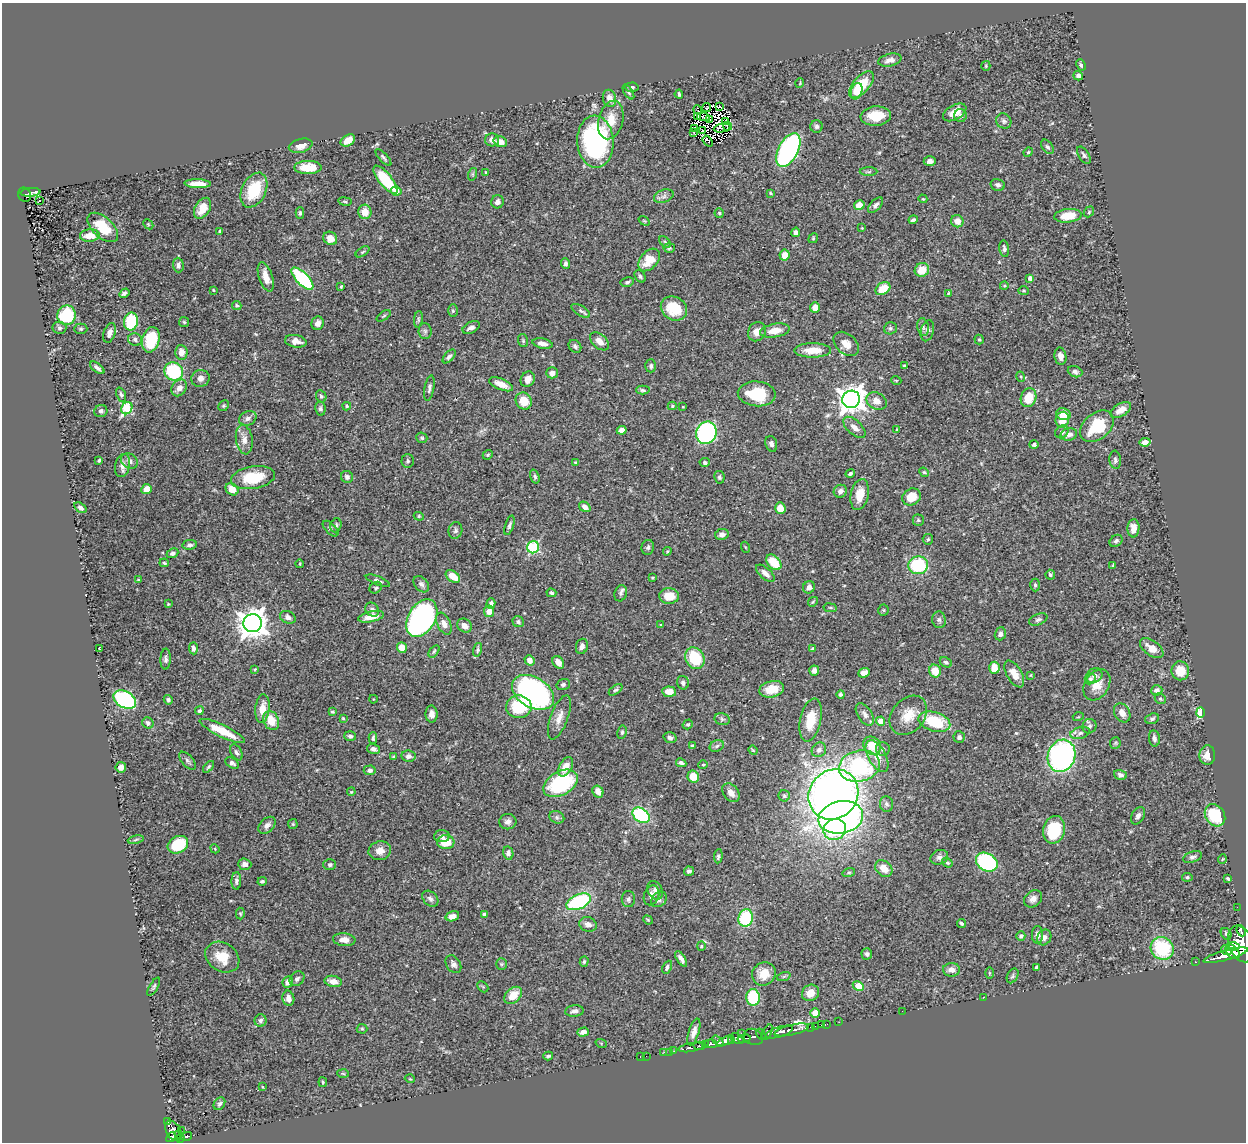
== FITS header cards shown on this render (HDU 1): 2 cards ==
NAXIS1  =                 1244
NAXIS2  =                 1140

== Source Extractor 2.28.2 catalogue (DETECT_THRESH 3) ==
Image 1244 x 1140 px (HDU 1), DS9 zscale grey, 1 PNG px = 1 image px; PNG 1248 x 1144 px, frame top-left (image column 1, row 1140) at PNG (2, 3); each listed source drawn as its Kron ellipse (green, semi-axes under 4 px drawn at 4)
Background 0.435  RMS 0.022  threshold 0.0669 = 3 sigma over >= 5 px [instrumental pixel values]
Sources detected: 483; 5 with non-positive FLUX_AUTO (blend fragments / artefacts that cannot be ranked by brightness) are neither listed nor drawn; the other 478 listed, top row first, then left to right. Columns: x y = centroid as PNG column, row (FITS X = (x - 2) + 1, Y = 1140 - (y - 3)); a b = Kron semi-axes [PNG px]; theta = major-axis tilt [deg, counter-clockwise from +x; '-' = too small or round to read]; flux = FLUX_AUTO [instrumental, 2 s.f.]
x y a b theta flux
890 60 12 6 13 8.6
1081 65 6 4 -64 3.3
986 66 5 4 - 1.7
1078 76 5 4 - 4.8
800 83 5 3 - 1.2
861 84 16 8 49 50
631 87 7 4 4 3.1
857 91 8 5 73 11
628 92 8 4 -56 2.6
679 94 4 3 - 2.2
609 98 9 6 -78 11
720 106 4 3 - 1.2
707 108 4 2 - 1.4
698 110 4 2 - 2.5
955 112 13 7 28 17
698 116 3 2 - 1.7
876 116 15 9 4 31
961 116 6 6 - 3.8
703 117 6 2 -9 0.45
710 119 4 2 - 2.6
611 120 20 12 75 25
725 121 3 2 - 2.1
1004 121 8 7 - 3.9
727 126 4 3 - 1.4
817 126 6 6 - 4.1
722 128 8 2 11 0.32
695 129 3 2 - 1.4
703 131 3 2 - 1.1
694 133 3 2 - 0.92
348 140 8 5 31 15
492 140 7 6 - 9
708 141 6 3 -54 5.3
500 142 7 5 -17 10
595 142 26 18 -86 240
301 146 12 7 15 12
1047 147 8 5 -52 3.4
788 150 18 9 62 280
1028 152 5 4 - 1.7
1084 155 10 5 -57 3.4
383 157 11 3 -48 2.8
930 161 6 5 - 6.5
308 168 14 6 1 28
485 172 4 2 - 0.96
869 172 9 4 0 2.8
473 174 6 4 71 2
385 180 17 6 -51 70
198 184 13 4 -2 16
998 185 7 5 -13 4.3
254 190 18 12 64 58
396 191 5 4 - 11
30 192 10 4 5 73
771 193 4 3 - 1.6
25 195 7 6 - 81
664 196 10 6 19 5.8
923 199 4 3 - 1.3
39 200 3 2 - 1.7
345 201 7 3 -9 2.2
497 202 6 6 - 5.1
859 205 5 4 - 17
875 205 9 5 48 4.9
203 208 11 7 59 19
365 212 7 6 - 18
1089 212 6 4 49 2
300 213 6 4 90 2.4
719 213 4 4 - 1.9
1068 216 13 7 6 32
913 220 4 3 - 2.6
644 221 6 3 -36 1.4
957 221 6 6 - 14
148 224 6 4 -44 1.7
103 227 18 10 -43 40
862 228 2 2 - 0.95
220 231 3 3 - 1.8
796 232 5 4 - 5.8
90 236 10 6 5 21
330 238 7 6 - 14
813 238 5 4 - 1.7
665 242 7 4 -45 2.4
669 248 5 4 - 2.1
1004 249 8 5 -81 3.9
363 252 8 3 32 2
785 255 6 5 - 13
649 260 13 8 49 33
565 263 5 4 - 3.5
178 265 7 5 -87 4.5
922 270 7 6 - 21
640 276 7 5 -55 3.5
266 277 15 7 -71 18
1030 278 4 4 - 6.8
302 279 14 6 -45 150
627 282 7 4 12 2.7
341 286 3 2 - 1.4
1004 286 4 3 - 1.4
883 289 8 6 32 28
213 290 3 3 - 1.2
1023 291 5 4 - 1.6
124 293 5 3 - 4
949 293 4 3 - 1.6
237 305 4 4 - 2.6
815 307 5 5 - 12
674 308 13 11 -32 44
453 311 6 5 - 2.3
581 311 10 5 -31 3.7
67 315 10 9 - 96
384 316 8 3 34 1.8
418 319 8 4 83 2.7
131 321 9 7 79 70
184 322 5 5 - 2.1
318 323 7 6 - 7.4
923 327 9 5 -80 4.5
59 328 7 6 - 3.8
471 328 9 5 26 6.8
890 328 6 6 - 3
81 329 6 5 - 2.6
425 331 8 6 -88 3.9
775 331 15 6 10 19
927 331 11 6 75 6.2
757 332 10 8 58 11
109 333 10 6 72 8.3
135 340 7 6 - 4.3
151 340 13 8 75 63
979 340 5 4 - 1.9
296 341 11 6 -9 12
523 341 6 5 - 2.4
600 341 11 7 -43 11
542 343 10 5 -11 9
846 344 14 10 -42 14
575 346 7 5 -45 4
813 350 18 7 1 26
181 352 7 6 - 11
449 356 8 4 48 3.7
1060 356 8 6 -79 9
651 366 6 5 - 3.4
904 366 3 3 - 1.7
97 368 8 4 -38 5.1
174 371 10 8 -35 98
1075 372 7 5 -21 4.2
552 373 5 5 - 8.7
1021 377 5 3 - 1.4
200 378 9 8 - 7.9
528 379 8 6 57 9.8
896 380 5 3 - 1.2
501 384 12 5 -23 17
179 388 9 7 53 8.5
429 388 13 5 80 4.5
643 390 7 4 -2 2.6
757 394 19 12 -4 58
121 395 7 4 -69 3.2
321 396 6 5 - 3
1028 398 9 7 71 31
851 399 9 8 - 1600
524 401 9 7 -52 25
876 401 10 8 -30 12
224 406 6 5 - 1.9
347 406 4 3 - 2.4
672 406 4 4 - 1.8
683 407 3 2 - 0.86
127 408 6 5 - 94
320 409 7 5 -81 3.3
1121 410 11 6 32 15
101 411 6 6 - 4.1
1063 414 7 6 - 25
248 418 9 7 27 6.2
1062 420 8 6 75 27
1097 426 19 13 40 61
854 427 14 7 -42 9.5
897 429 3 3 - 1.2
622 430 5 4 - 11
1062 432 7 6 - 3.8
706 433 11 10 - 250
1069 434 8 6 12 7.8
422 438 6 5 - 2.4
244 439 15 8 -80 12
1145 442 5 4 - 7.7
771 444 8 5 -74 5.2
1034 444 4 4 - 4
488 455 5 4 - 2
99 460 3 3 - 3.5
1115 460 9 6 -84 3.8
129 461 9 7 -38 6.5
408 461 7 6 - 2.8
576 462 3 3 - 2
705 463 5 4 - 3.8
122 465 12 7 77 8.9
924 472 5 4 - 1.8
850 474 5 3 - 3
347 477 6 5 - 4.2
535 477 7 4 -72 3.1
719 477 6 5 - 2.8
253 478 22 11 10 56
146 489 5 5 - 15
232 489 7 5 -42 16
840 491 7 6 - 5.9
860 495 15 9 78 24
912 497 10 8 30 27
585 507 6 4 -35 7
80 508 7 4 -36 5.2
780 508 6 5 - 26
419 516 5 4 - 1.9
918 520 5 5 - 2.1
336 525 7 5 73 3.6
509 525 10 4 73 3.8
1133 528 9 6 87 11
331 529 10 5 -45 3.9
455 530 8 7 - 4.2
722 534 7 5 13 5.7
928 539 5 5 - 2.2
1116 541 7 5 38 3.2
190 545 7 5 10 4.6
533 547 6 6 - 130
648 547 7 6 - 3.7
745 547 5 3 - 1.3
667 551 4 4 - 1.5
172 553 6 4 24 4.7
774 562 9 6 -48 40
164 563 5 4 - 2.2
300 564 4 3 - 1.3
918 565 10 9 - 85
1113 566 3 3 - 1.5
765 573 11 5 -41 8.3
1050 575 5 4 - 2.8
453 576 8 5 -36 21
652 578 3 3 - 1.5
138 580 4 2 - 1.1
378 581 13 4 -21 4.2
421 584 9 6 -50 4.7
1035 585 6 4 90 2.7
809 587 6 5 - 8.6
376 588 6 5 - 3
551 593 5 4 - 2.3
621 593 8 6 74 4.2
669 596 10 8 2 24
813 602 5 4 - 1.8
491 603 5 4 - 4.9
168 604 4 3 - 1.4
830 608 7 3 -9 1.9
372 610 7 6 - 4.7
883 610 5 5 - 1.9
489 611 6 5 - 15
288 617 8 6 -28 6.1
371 617 13 5 13 18
422 618 20 13 59 400
1038 619 9 5 22 3.9
939 620 8 7 - 4.4
518 622 6 5 - 3.8
252 623 9 9 - 2000
444 624 11 6 -65 8.9
661 625 4 2 - 1.1
464 626 8 6 -41 8.9
1000 634 7 5 70 4.8
582 646 8 6 74 6.7
99 648 3 2 - 1.2
193 648 6 4 -86 5
402 648 5 5 - 18
1152 648 13 7 -37 15
813 649 4 4 - 3.6
478 650 7 4 72 2.4
434 651 7 4 54 2.3
695 658 11 9 -60 61
166 659 10 5 88 4.2
529 660 5 4 - 8.9
558 662 7 5 -54 12
946 662 6 4 -27 2.9
994 668 6 5 - 20
255 669 4 3 - 1.4
814 671 5 5 - 5.4
935 671 6 6 - 22
1180 671 9 8 - 24
864 673 6 4 22 9.9
1014 674 15 7 -59 18
1031 675 4 2 - 0.98
1094 676 8 7 - 6.3
1090 679 5 5 - 2.4
683 683 7 5 -75 4.7
563 684 7 5 18 3.6
1097 685 17 12 59 20
772 689 12 8 12 29
616 690 8 4 35 2.8
1157 690 5 5 - 6.6
533 692 23 15 -31 500
669 692 7 5 -6 17
841 694 4 3 - 3.4
373 699 4 3 - 0.93
1160 699 6 5 - 2.4
125 700 12 8 -29 270
168 700 5 4 - 2.9
519 707 12 11 - 59
262 709 14 7 84 17
199 711 4 4 - 3.4
332 712 3 3 - 2.1
1122 713 10 7 -61 11
1200 713 5 4 - 71
432 714 8 6 -88 7.9
865 714 12 7 -57 7.1
908 715 22 16 50 30
559 717 23 8 70 15
1078 717 5 3 - 1.4
343 718 4 4 - 1.3
722 719 7 6 - 3.6
1152 719 7 5 20 3.2
811 720 22 10 78 35
271 721 10 7 -66 26
880 721 4 4 - 15
934 722 16 9 -16 71
148 723 6 5 - 4.7
688 724 5 4 - 2.6
1089 726 7 7 - 4.4
222 731 25 6 -26 41
622 732 7 4 81 2.7
1080 733 10 6 16 5.4
350 736 6 4 -20 3.8
959 737 6 5 - 4
373 738 6 4 90 3.3
670 738 6 5 - 3.9
1154 738 8 5 -81 4.8
1115 743 6 5 - 2.3
692 746 4 3 - 2.7
717 746 7 5 24 3.6
872 746 10 8 -50 26
373 749 6 5 - 4.9
883 749 7 7 - 4.7
753 750 4 4 - 1.5
819 750 8 7 - 5.8
236 752 9 5 -61 4.4
1207 755 10 8 85 15
408 756 7 5 -9 5.5
877 756 17 9 -61 17
1061 756 16 13 72 360
393 757 3 3 - 1.9
187 761 11 5 -49 4.4
232 763 7 5 -35 4.1
681 763 5 4 - 3.6
703 765 4 4 - 1.6
859 766 20 15 13 180
121 767 5 5 - 11
209 767 7 3 48 2.5
566 767 11 6 60 18
370 770 6 5 - 4.7
1120 775 6 4 -17 4
693 776 6 5 - 25
560 783 18 12 29 130
598 791 6 5 - 12
351 792 4 3 - 1.4
731 793 10 7 -50 11
833 794 26 24 48 1300
784 796 5 5 - 2.5
886 804 8 6 -82 4
641 815 9 6 -37 140
1215 815 12 9 -54 60
1138 816 9 6 61 6.6
557 817 8 6 -22 4.1
841 817 22 16 11 490
508 822 9 7 8 6.3
293 824 5 4 - 1.7
267 825 10 7 45 7
835 829 11 10 - 73
1054 830 14 10 76 68
442 836 8 6 4 4.7
136 840 8 4 10 2.8
446 842 8 7 - 34
178 845 11 8 29 70
215 849 5 3 - 1.2
380 851 11 9 12 12
508 853 7 5 -80 5.3
718 856 7 4 83 3
939 857 9 7 21 5.5
1193 857 10 5 17 4.2
1222 859 5 3 - 1.2
987 862 11 8 -30 180
947 863 6 4 -37 2.5
245 864 6 5 - 6.8
330 865 6 5 - 3.7
884 869 9 7 -42 18
689 871 5 4 - 4.6
849 872 6 4 16 2.3
1187 877 5 4 - 2.4
1228 879 4 3 - 2
236 881 9 5 88 4
262 881 4 3 - 2.5
655 890 9 7 -63 5.8
651 895 10 7 67 8.6
430 899 9 6 -42 4.7
628 899 8 7 - 3.9
659 899 9 7 44 5
1033 899 10 8 40 7.9
578 902 13 7 23 150
1237 907 2 2 - 5.1
240 914 6 4 -88 1.8
484 914 4 4 - 3.3
452 916 7 5 16 7.5
746 918 9 7 73 88
648 920 5 4 - 1.5
961 923 4 3 - 2.4
588 924 9 7 -22 7.3
1241 931 6 3 -67 120
1226 934 6 5 - 2.6
1037 935 9 5 89 6.8
1021 936 4 4 - 4.5
1044 937 8 6 56 5.6
344 940 11 6 -6 12
1241 944 19 12 -70 1700
701 946 5 4 - 1.8
1233 946 7 3 -7 250
1162 948 12 11 - 98
1226 950 6 4 -40 350
1233 952 8 5 -48 510
867 954 5 5 - 3.7
1226 955 23 5 15 1200
222 957 18 14 -33 31
681 959 9 4 -58 6
584 962 5 4 - 2.2
1196 962 2 2 - 6.3
453 964 10 7 -56 5.8
501 964 6 5 - 2.2
667 967 7 4 64 3.3
1036 967 4 3 - 2.1
951 970 8 7 - 8.5
990 973 6 4 -89 1.7
764 974 12 11 - 23
784 976 7 4 19 2.4
1013 976 8 5 62 2.6
297 979 8 6 44 4.6
333 981 9 5 -10 13
288 982 6 5 - 8.7
858 986 6 4 -25 26
154 987 10 4 59 2.7
483 987 6 4 -45 1.9
810 993 9 8 - 18
513 995 10 7 43 23
753 997 8 7 - 78
984 997 2 2 - 0.71
288 998 8 6 -78 9.5
574 1011 9 5 5 5.1
902 1011 2 2 - 48
815 1013 4 4 - 28
260 1020 6 6 - 4
839 1022 2 2 - 9.4
827 1024 2 2 - 6
821 1025 3 2 - 8.2
815 1026 2 2 - 6.9
811 1027 3 2 - 14
362 1029 5 5 - 1.7
792 1030 18 5 13 640
583 1032 6 4 17 7.9
694 1032 14 5 73 8.7
767 1032 8 4 63 71
779 1032 14 5 16 440
741 1034 4 2 - 45
761 1034 6 4 -63 150
753 1037 10 7 -20 220
737 1039 7 4 -33 170
744 1039 6 3 10 160
732 1040 3 3 - 96
718 1041 6 3 -48 250
726 1041 9 4 23 470
601 1043 6 3 -18 1.5
705 1044 3 3 - 92
711 1044 6 3 -7 210
700 1046 6 3 0 180
691 1047 13 3 10 190
674 1051 2 2 - 9.5
664 1052 2 2 - 4.8
669 1052 2 2 - 3.5
548 1056 5 3 - 2.4
646 1056 2 2 - 2.2
640 1057 2 2 - 3.1
343 1074 6 4 -3 1.7
410 1079 5 3 - 1.3
323 1082 5 3 - 1.8
263 1087 4 2 - 0.99
219 1104 7 5 55 3.3
168 1121 3 2 - 18
181 1130 2 2 - 21
173 1131 11 7 -57 360
179 1134 3 3 - 36
186 1136 6 3 16 90
171 1137 5 4 - 220
180 1138 3 2 - 30
At the frame edge (FLAGS 8, measured only in part): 1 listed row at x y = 1241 944
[5 non-positive-flux detections neither listed nor drawn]